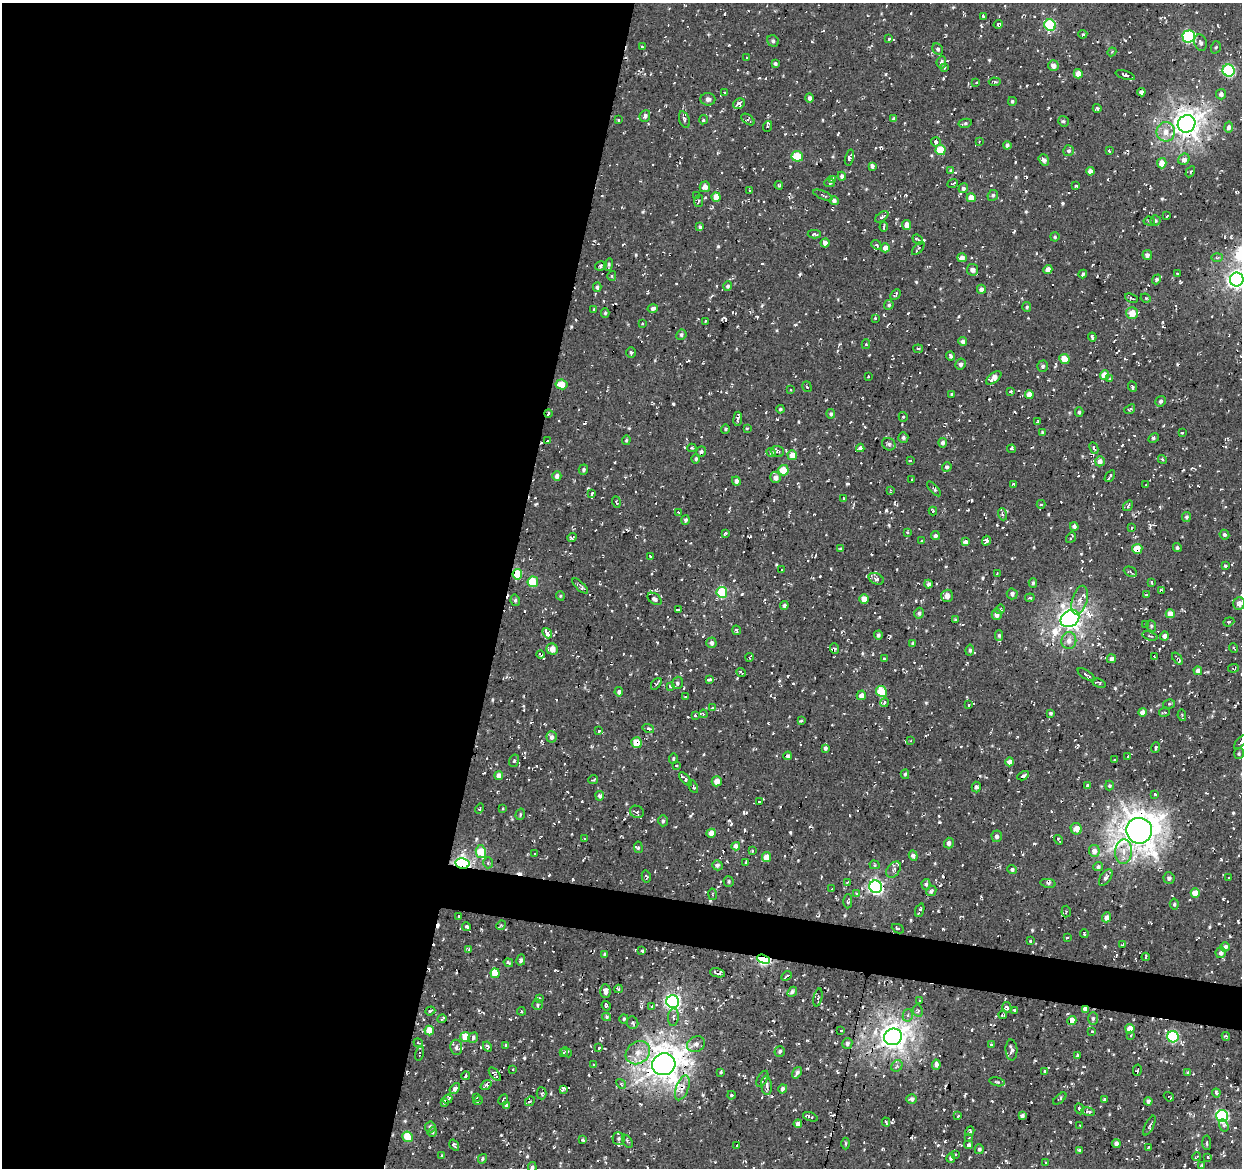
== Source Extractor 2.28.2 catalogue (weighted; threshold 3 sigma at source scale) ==
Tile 5 of 4 x 4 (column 1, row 2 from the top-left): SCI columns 5-1244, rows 2614-3779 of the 4966 x 5165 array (HDU 1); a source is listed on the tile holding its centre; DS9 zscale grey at full resolution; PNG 1244 x 1170 px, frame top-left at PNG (2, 3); each listed source drawn as its Kron ellipse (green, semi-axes under 4 px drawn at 4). Shown black and unused: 43% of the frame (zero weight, under 2 of 3 exposures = <1% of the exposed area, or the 3 px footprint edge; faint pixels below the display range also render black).
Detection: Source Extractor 2.28.2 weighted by HDU 2 'WHT'; one run over the whole footprint, this tile lists its part. Background 0.00843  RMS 0.0089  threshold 0.0399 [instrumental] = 3 sigma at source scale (4.5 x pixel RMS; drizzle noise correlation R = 1.50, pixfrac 1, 0.0396/0.0396 arcsec/px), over >= 5 px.
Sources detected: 956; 99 cosmic-ray / hot-pixel residue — neither listed nor drawn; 8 inside a brighter listed object's ellipse — not listed separately; of the other 849, all 500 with FLUX_AUTO >= 1.16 (the completeness limit of this list) listed and drawn (349 fainter detections not listed), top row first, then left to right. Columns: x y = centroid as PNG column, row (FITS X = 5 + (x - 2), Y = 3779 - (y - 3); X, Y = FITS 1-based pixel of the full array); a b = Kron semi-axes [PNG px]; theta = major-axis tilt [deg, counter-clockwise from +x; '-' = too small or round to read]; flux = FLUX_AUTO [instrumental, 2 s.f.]
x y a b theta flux
983 16 4 3 - 2
998 24 4 4 - 1.6
1050 25 6 5 - 83
1083 34 4 4 - 1.8
1189 37 6 6 - 110
889 38 4 3 - 1.3
773 41 6 5 - 2.1
1201 43 8 6 -72 3
642 47 4 3 - 1.4
1216 47 6 5 - 1.5
938 49 6 5 - 2.3
1112 52 4 4 - 1.2
747 57 3 3 - 1.8
941 62 6 5 - 3.4
775 64 4 3 - 2.2
1053 66 5 5 - 5.2
944 67 3 3 - 1.4
1229 71 6 6 - 91
1078 74 4 4 - 10
1125 75 10 3 -18 1.9
976 82 3 2 - 1.3
995 82 6 3 -5 1.6
725 92 3 2 - 1.2
1141 92 4 4 - 2.8
1221 94 5 5 - 3.1
809 98 5 4 - 2.7
708 99 7 6 - 3.4
1012 101 4 4 - 1.6
739 104 6 5 - 4
1097 108 4 4 - 1.9
645 116 6 5 - 3.3
748 119 7 4 -36 2.4
894 119 4 3 - 2
618 120 3 3 - 1.2
684 120 8 5 -71 2.8
703 120 5 4 - 1.9
1063 121 5 5 - 1.6
965 123 7 4 11 1.8
1186 124 9 8 - 970
767 126 5 4 - 2.1
1229 127 5 4 - 2.9
1166 132 9 9 - 9.2
979 141 4 3 - 1.3
936 142 5 4 - 2.3
1007 145 4 4 - 2.4
940 150 5 5 - 26
1069 151 5 5 - 2.3
1109 151 3 2 - 1.6
797 156 6 5 - 28
849 157 8 4 75 2.4
1184 159 6 5 - 4.7
1044 160 6 4 -55 3.5
1162 163 5 4 - 9.8
872 166 4 3 - 2.8
951 170 3 3 - 1.3
1090 171 4 4 - 4.6
1190 172 6 3 61 1.2
842 176 4 4 - 2.5
833 179 4 3 - 4.2
829 183 5 4 - 1.9
953 183 5 2 - 1.3
779 185 4 3 - 1.2
1076 186 3 3 - 1.3
705 187 5 5 - 5.3
963 188 5 4 - 2.3
750 190 4 3 - 1.3
823 195 10 3 -23 1.6
993 195 5 5 - 1.7
697 196 3 2 - 1.6
716 197 5 4 - 12
971 198 4 4 - 11
699 201 6 4 79 1.6
834 201 4 4 - 3.5
1167 216 3 2 - 1.3
882 217 7 3 35 3.6
1156 220 5 5 - 1.7
1149 221 5 4 - 1.5
907 225 5 4 - 6.8
700 227 4 3 - 2.3
884 227 5 2 - 1.9
814 234 6 3 1 2
1055 237 4 4 - 1.2
918 239 6 3 -38 1.2
825 243 4 4 - 4.7
876 245 5 4 - 1.7
885 248 4 4 - 6
918 248 8 3 47 1.5
1147 255 5 4 - 3.6
1217 257 6 4 2 1.4
962 258 4 4 - 4.4
609 265 6 4 80 1.7
601 266 6 4 18 1.9
1048 269 4 4 - 7.9
973 270 6 5 - 4.4
1177 273 3 3 - 3.9
1083 274 4 3 - 1.7
612 276 5 4 - 1.2
1156 279 5 4 - 1.5
1237 279 7 7 - 390
728 286 5 4 - 1.9
597 287 4 4 - 2.2
981 289 4 4 - 3.8
895 295 6 4 45 1.6
1131 298 7 3 -24 1.4
1146 298 5 4 - 1.4
889 305 5 4 - 1.4
1027 307 5 4 - 1.4
653 308 5 4 - 2.9
594 309 3 3 - 1.3
605 313 5 4 - 1.2
1132 313 6 6 - 11
875 318 3 3 - 1.3
706 321 3 3 - 1.4
643 323 3 3 - 1.4
681 335 5 5 - 1.9
1092 337 4 3 - 3.6
963 342 4 4 - 3.4
866 344 5 4 - 1.5
918 349 5 3 - 1.3
631 353 5 5 - 2
951 356 4 3 - 2.2
1064 359 5 5 - 18
960 364 5 5 - 3.6
1043 366 5 5 - 2
1104 375 5 4 - 17
868 377 3 3 - 1.9
994 378 9 4 39 7.2
1110 379 4 3 - 1.2
561 384 6 5 - 18
807 387 6 4 -72 1.9
1132 387 5 4 - 1.7
790 390 3 3 - 1.3
1011 392 3 3 - 1.6
952 394 4 3 - 2.5
1029 394 4 4 - 6.9
1161 401 5 5 - 2.3
780 409 4 3 - 1.8
1130 409 6 3 37 1.3
1079 412 5 3 - 1.5
548 413 4 3 - 2.8
831 414 5 4 - 1.9
903 417 5 4 - 1.6
738 419 7 3 83 1.7
1037 422 4 2 - 1.5
748 428 3 2 - 1.4
725 429 5 4 - 1.2
1042 432 3 3 - 1.2
1182 433 3 3 - 1.2
903 437 5 5 - 1.8
1154 438 6 3 28 1.5
626 440 5 3 - 1.2
547 441 3 2 - 1.4
943 443 5 4 - 2.8
889 444 7 6 - 2.1
692 448 4 4 - 1.2
860 448 4 4 - 3.3
1094 448 6 3 -65 1.4
1012 449 4 3 - 1.6
701 452 5 5 - 2.3
771 452 4 4 - 1.8
777 452 6 5 - 2.7
792 455 5 5 - 10
696 459 5 4 - 1.6
1162 459 5 4 - 1.8
910 461 4 3 - 1.5
1100 461 5 4 - 5.1
947 467 5 4 - 2.1
583 470 5 4 - 1.7
783 470 5 5 - 18
557 476 5 4 - 3.5
1110 476 6 3 55 2.4
775 477 5 5 - 5.2
912 479 3 2 - 1.9
736 481 5 4 - 3
1013 484 4 3 - 1.8
1146 485 3 2 - 1.9
934 489 9 4 -48 1.8
890 490 3 3 - 1.3
592 494 4 3 - 2.1
844 499 4 3 - 1.2
616 502 6 3 -75 1.4
1041 504 4 3 - 1.3
1128 506 5 3 - 2.5
933 511 4 3 - 1.4
679 512 4 3 - 1.2
1002 514 6 4 -72 1.4
1186 517 5 4 - 1.7
686 520 5 4 - 1.9
1074 526 4 4 - 2.8
1131 528 3 3 - 1.4
907 532 4 3 - 1.5
725 534 4 3 - 1.7
1224 535 5 4 - 2.3
935 536 4 4 - 2.1
572 537 5 3 - 2.6
1071 538 6 3 53 1.3
921 541 4 3 - 1.3
986 541 5 4 - 2.7
966 542 4 4 - 5.8
1177 548 4 4 - 1.8
841 549 4 3 - 1.6
1137 549 5 5 - 20
650 556 4 3 - 2.1
1225 566 3 3 - 1.2
782 570 3 2 - 1.7
1130 572 7 5 -25 1.8
997 573 3 2 - 1.2
517 574 5 5 - 44
876 579 8 5 -26 2.7
533 582 5 5 - 33
1151 582 3 2 - 1.7
1033 583 5 4 - 1.6
928 584 4 4 - 3.4
580 586 10 4 -44 2.9
1161 590 3 3 - 1.2
722 592 5 5 - 50
1012 594 5 5 - 2.2
1146 595 4 3 - 1.3
560 596 5 4 - 1.2
947 596 6 5 - 5.9
1030 598 4 3 - 2.6
654 599 8 5 -35 3.9
864 599 5 4 - 8.9
515 600 6 4 -78 1.6
1080 600 15 7 74 6.9
1239 603 6 5 - 5.8
784 605 4 4 - 2.6
1000 609 5 4 - 1.3
678 610 4 3 - 2.6
919 613 5 5 - 2.5
1170 614 4 4 - 8.9
997 615 5 5 - 5
956 619 4 3 - 1.2
1070 619 10 8 33 650
1229 622 6 4 21 1.3
1145 624 4 3 - 2.9
1151 626 6 4 -70 1.5
736 630 5 3 - 3.5
547 633 5 4 - 8.3
878 635 4 4 - 2.2
999 635 5 4 - 1.7
1150 636 8 4 -18 1.9
1164 636 4 4 - 3.9
1069 641 8 7 - 6.1
711 643 5 5 - 3.1
913 643 4 3 - 1.9
1233 648 5 3 - 1.3
552 649 6 5 - 7.5
835 649 5 3 - 1.2
970 650 5 4 - 1.7
540 655 4 3 - 2.9
750 657 4 2 - 1.3
1154 657 3 2 - 1.3
1177 658 7 4 -52 2.2
884 659 3 3 - 1.6
1111 659 4 4 - 3.5
1233 668 5 3 - 1.4
1198 671 4 4 - 4.2
741 672 5 2 - 1.2
1086 675 10 3 -33 2.2
709 679 4 3 - 3.1
677 683 6 5 - 2.2
1099 683 7 4 -22 1.5
656 684 6 3 49 1.5
670 686 4 3 - 1.3
881 691 5 5 - 36
619 692 4 4 - 3.5
861 695 5 4 - 4.4
686 697 3 2 - 1.4
885 702 5 4 - 1.5
1169 704 6 4 12 1.3
968 705 3 3 - 1.5
712 708 4 3 - 1.6
1142 712 4 4 - 6
1165 712 5 3 - 1.2
1050 713 4 4 - 1.7
703 714 4 4 - 1.3
695 715 4 3 - 1.4
1182 715 6 2 -79 1.3
801 720 4 2 - 1.5
648 729 6 4 -16 1.9
599 731 4 3 - 1.5
552 737 5 5 - 3.9
911 741 3 3 - 1.2
1241 742 8 3 50 1.6
636 743 5 5 - 15
825 748 4 3 - 1.7
1156 748 5 3 - 1.5
1239 754 5 5 - 1.6
788 756 4 3 - 2.2
1128 757 3 3 - 1.2
673 758 5 4 - 1.2
1115 760 3 3 - 1.8
514 761 6 5 - 1.5
1010 762 4 4 - 7.2
677 766 3 3 - 1.3
905 774 5 4 - 1.3
499 775 4 4 - 6.9
1023 776 6 3 29 4.6
685 779 8 4 -48 3.1
593 780 5 3 - 2.3
717 781 5 5 - 7.8
1109 785 5 4 - 1.2
1088 786 4 4 - 1.9
693 787 6 3 -65 1.5
976 787 5 4 - 2.1
1155 794 3 3 - 1.4
600 796 5 4 - 3.1
759 802 3 2 - 1.3
480 809 5 3 - 1.2
503 809 4 3 - 1.2
637 812 7 6 - 2.2
520 814 6 4 72 1.4
663 821 5 4 - 1.5
1076 829 6 5 - 8.2
1139 831 13 13 - 1800
711 833 4 4 - 9.4
997 836 6 5 - 2.6
584 839 3 3 - 1.2
1059 840 5 2 - 1.6
949 843 5 5 - 2.7
736 846 4 4 - 7.2
638 847 6 3 -82 1.4
752 851 3 3 - 1.3
1094 851 6 5 - 5.6
481 852 6 5 - 23
1124 852 12 8 85 8.7
534 853 3 3 - 4
913 856 5 4 - 5.1
767 857 5 4 - 10
746 862 3 3 - 3.8
462 863 7 5 -11 270
488 863 5 4 - 1.6
717 865 5 5 - 2.1
875 865 5 4 - 1.2
1098 867 5 4 - 2.1
1012 869 4 4 - 2.3
894 870 9 6 54 2.8
646 876 6 3 -78 1.5
1106 877 9 5 56 3.2
1169 878 6 5 - 2.7
1228 878 3 3 - 1.6
729 881 5 5 - 1.3
847 882 4 3 - 1.2
1048 883 8 4 -11 1.9
926 884 5 4 - 2.1
876 887 6 6 - 240
832 889 3 2 - 2.6
931 891 5 4 - 2.8
1195 893 4 4 - 12
713 894 6 3 -79 1.2
857 894 4 3 - 1.6
848 901 7 4 89 1.4
1174 904 5 4 - 1.8
920 910 7 3 70 2.8
1066 912 6 4 86 1.6
459 916 3 3 - 2.2
1107 917 5 4 - 5.6
501 925 5 4 - 1.3
467 927 4 3 - 2.1
898 929 6 3 -25 1.4
1084 933 4 3 - 2.3
1067 938 3 3 - 1.6
1031 941 3 2 - 1.5
1122 945 4 3 - 2.6
1225 947 5 4 - 4
468 949 4 3 - 1.2
642 951 4 3 - 2.9
1221 953 5 5 - 4.3
605 954 4 3 - 1.9
1146 957 4 2 - 1.2
763 959 6 4 -19 150
521 960 6 4 76 1.9
508 963 5 3 - 1.6
495 973 5 4 - 23
717 973 8 3 -13 4.2
787 976 5 3 - 1.8
619 989 4 4 - 1.3
605 991 7 5 -86 4.8
792 992 6 4 49 2.3
818 997 9 4 76 2
539 998 3 3 - 1.4
920 1000 3 2 - 1.3
673 1002 6 6 - 250
538 1005 5 5 - 1.6
606 1006 5 3 - 2
652 1006 4 3 - 1.7
1007 1007 5 4 - 3.1
1085 1009 4 3 - 4.7
430 1011 5 3 - 1.5
521 1011 4 4 - 1.6
918 1011 6 5 - 2
1014 1011 4 3 - 1.6
908 1015 6 5 - 2.4
1003 1015 4 3 - 2.4
606 1017 4 4 - 1.9
673 1017 9 5 83 3.1
442 1019 5 3 - 1.7
624 1019 4 4 - 1.3
1093 1019 6 5 - 2
1072 1020 5 4 - 11
632 1023 6 6 - 2
1130 1029 5 4 - 16
429 1031 5 4 - 15
841 1031 3 3 - 1.4
1092 1032 4 3 - 1.3
1131 1035 3 3 - 1.7
1226 1036 4 4 - 1.3
465 1037 5 4 - 13
893 1037 9 8 - 970
1173 1037 6 5 - 85
473 1038 5 4 - 2.3
418 1043 5 4 - 1.3
847 1043 5 5 - 2.8
696 1044 9 7 28 4.9
991 1044 3 3 - 1.7
505 1045 4 3 - 1.2
456 1047 8 6 -84 3
487 1047 5 3 - 2.3
599 1048 3 3 - 1.2
1011 1050 10 6 -87 3.4
780 1051 5 5 - 2.1
567 1052 6 4 -40 1.4
563 1053 4 3 - 1.6
638 1053 13 10 39 11
420 1054 7 3 75 2.3
1077 1056 3 3 - 1.4
664 1064 12 11 - 1500
593 1065 3 3 - 1.5
936 1065 5 4 - 4.2
897 1066 6 5 - 1.8
513 1070 3 3 - 4
1137 1070 5 3 - 1.2
1045 1071 4 3 - 1.8
721 1072 4 3 - 1.6
797 1073 6 4 55 3.3
1188 1073 4 3 - 1.4
495 1074 8 4 -50 3.1
465 1076 4 3 - 1.6
762 1079 9 5 61 2.7
997 1082 7 4 -14 1.3
621 1084 5 4 - 1.2
486 1085 6 4 39 3.5
766 1085 9 5 -84 4.4
682 1088 13 6 69 6.8
455 1089 6 3 50 4.5
563 1089 4 3 - 2.2
783 1089 5 4 - 2.9
542 1093 6 5 - 1.5
1216 1093 4 3 - 3.1
731 1095 4 3 - 1.3
476 1097 3 3 - 1.4
1169 1097 5 3 - 1.4
447 1099 5 3 - 2.4
912 1099 5 5 - 3.4
1060 1099 8 3 40 1.3
503 1100 6 4 60 1.5
1104 1100 3 3 - 2.6
478 1101 5 3 - 1.6
530 1101 5 4 - 1.2
1148 1101 4 4 - 2.6
444 1102 4 3 - 3.7
507 1105 4 4 - 2.3
1080 1109 6 3 -68 2.7
1088 1112 7 4 -12 2.2
958 1116 3 3 - 1.5
1022 1116 4 4 - 3.3
1222 1116 6 6 - 140
810 1117 8 4 -19 2.2
886 1122 4 2 - 1.5
798 1124 4 4 - 3.6
1080 1125 3 2 - 1.4
1150 1126 11 4 64 2.2
1224 1126 6 4 -72 2.4
430 1127 5 5 - 3.2
970 1131 5 4 - 1.7
432 1132 5 4 - 1.2
408 1137 5 5 - 23
619 1138 6 6 - 1.9
969 1138 3 3 - 1.4
583 1140 3 3 - 2
627 1141 7 4 -56 1.5
1116 1143 4 4 - 3.9
1207 1143 7 3 -87 1.4
846 1144 6 3 -90 1.5
454 1145 6 3 -57 2.2
969 1145 4 4 - 2.1
737 1146 3 2 - 1.2
1149 1147 4 3 - 1.2
979 1149 5 4 - 2.1
1080 1150 4 4 - 2.1
955 1155 3 3 - 1.3
441 1156 4 3 - 1.6
1197 1156 4 2 - 1.2
1208 1157 3 3 - 1.5
951 1158 5 4 - 2.3
482 1159 5 4 - 1.5
1046 1163 4 3 - 1.3
1202 1165 4 3 - 1.4
532 1167 5 4 - 1.9
Overlapping masked pixels (flux is a lower limit): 20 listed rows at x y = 1141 92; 1186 124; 548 413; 701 452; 1137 549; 517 574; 636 743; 1139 831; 767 857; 462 863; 876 887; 1066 912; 763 959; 717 973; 1085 1009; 1072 1020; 893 1037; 664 1064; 682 1088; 1222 1116
Isophote crosses this tile's border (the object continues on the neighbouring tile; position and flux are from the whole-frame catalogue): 3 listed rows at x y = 1237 279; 1241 742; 532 1167